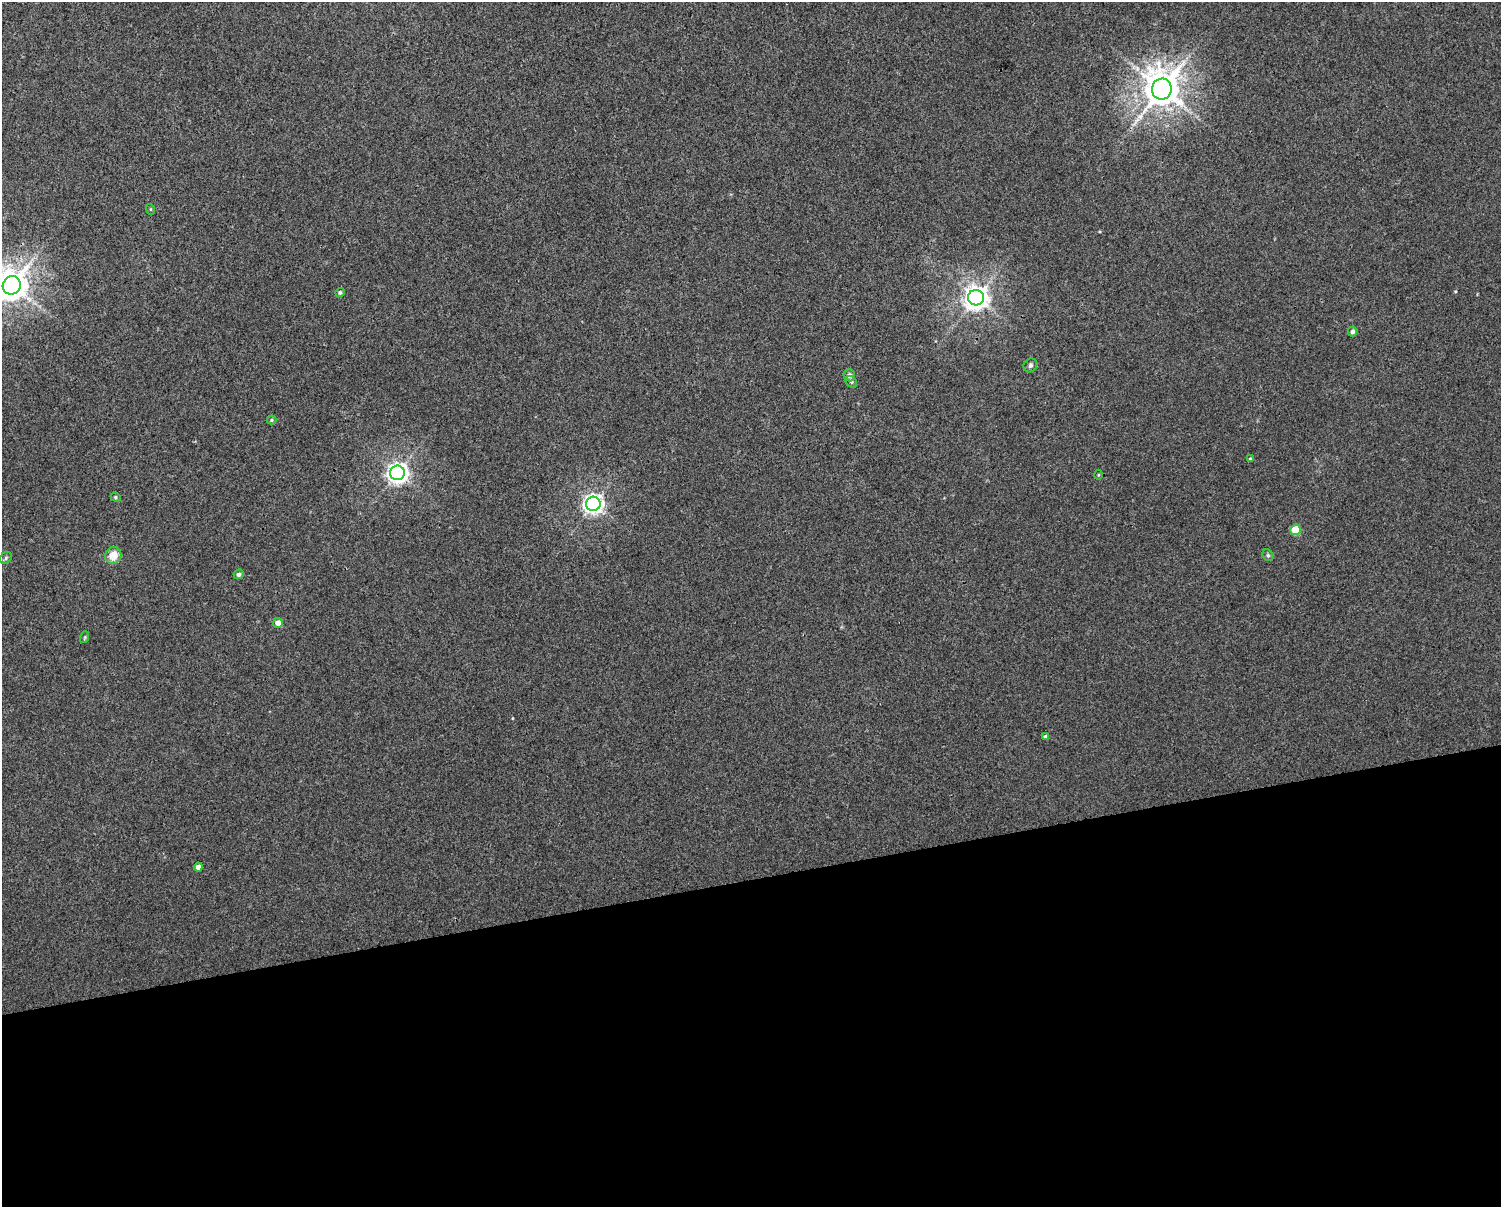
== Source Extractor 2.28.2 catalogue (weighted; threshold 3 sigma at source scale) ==
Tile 11 of 3 x 4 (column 2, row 4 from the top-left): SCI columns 1524-3022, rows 1-1205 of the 4589 x 4819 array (HDU 1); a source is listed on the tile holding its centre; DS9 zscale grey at full resolution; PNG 1503 x 1209 px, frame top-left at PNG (2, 2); each listed source drawn as its Kron ellipse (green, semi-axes under 4 px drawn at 4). Shown black and unused: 27% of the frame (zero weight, under 3 of 4 exposures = <1% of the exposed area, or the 3 px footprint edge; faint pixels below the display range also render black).
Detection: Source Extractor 2.28.2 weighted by HDU 2 'WHT'; one run over the whole footprint, this tile lists its part. Background 0.00531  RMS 0.0044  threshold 0.0198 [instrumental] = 3 sigma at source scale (4.5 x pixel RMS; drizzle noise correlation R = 1.50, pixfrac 1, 0.0396/0.0396 arcsec/px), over >= 5 px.
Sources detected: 24; all 24 listed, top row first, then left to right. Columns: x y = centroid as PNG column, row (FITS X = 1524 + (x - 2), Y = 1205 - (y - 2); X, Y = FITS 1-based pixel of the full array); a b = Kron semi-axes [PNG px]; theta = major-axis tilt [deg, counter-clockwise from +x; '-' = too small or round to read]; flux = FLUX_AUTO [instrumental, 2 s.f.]
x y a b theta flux
1162 89 10 10 - 1000
150 209 5 3 - 0.41
12 285 9 9 - 770
340 292 4 4 - 0.83
976 298 8 8 - 420
1352 331 5 4 - 1.5
1030 365 7 6 - 1.1
849 375 6 6 - 1.4
851 382 6 5 - 0.75
271 420 5 4 - 0.61
1250 459 4 3 - 0.51
397 473 7 7 - 260
1098 475 5 3 - 0.41
116 497 5 4 - 0.53
593 504 7 7 - 230
1295 530 5 5 - 13
1268 555 6 5 - 0.69
113 556 9 8 - 6.6
6 558 6 5 - 0.88
239 574 5 4 - 1.6
278 623 5 4 - 3.6
85 637 6 4 72 0.52
1045 736 4 4 - 1
198 867 4 4 - 2.7
Isophote crosses this tile's border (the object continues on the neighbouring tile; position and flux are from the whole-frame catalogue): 1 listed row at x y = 12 285